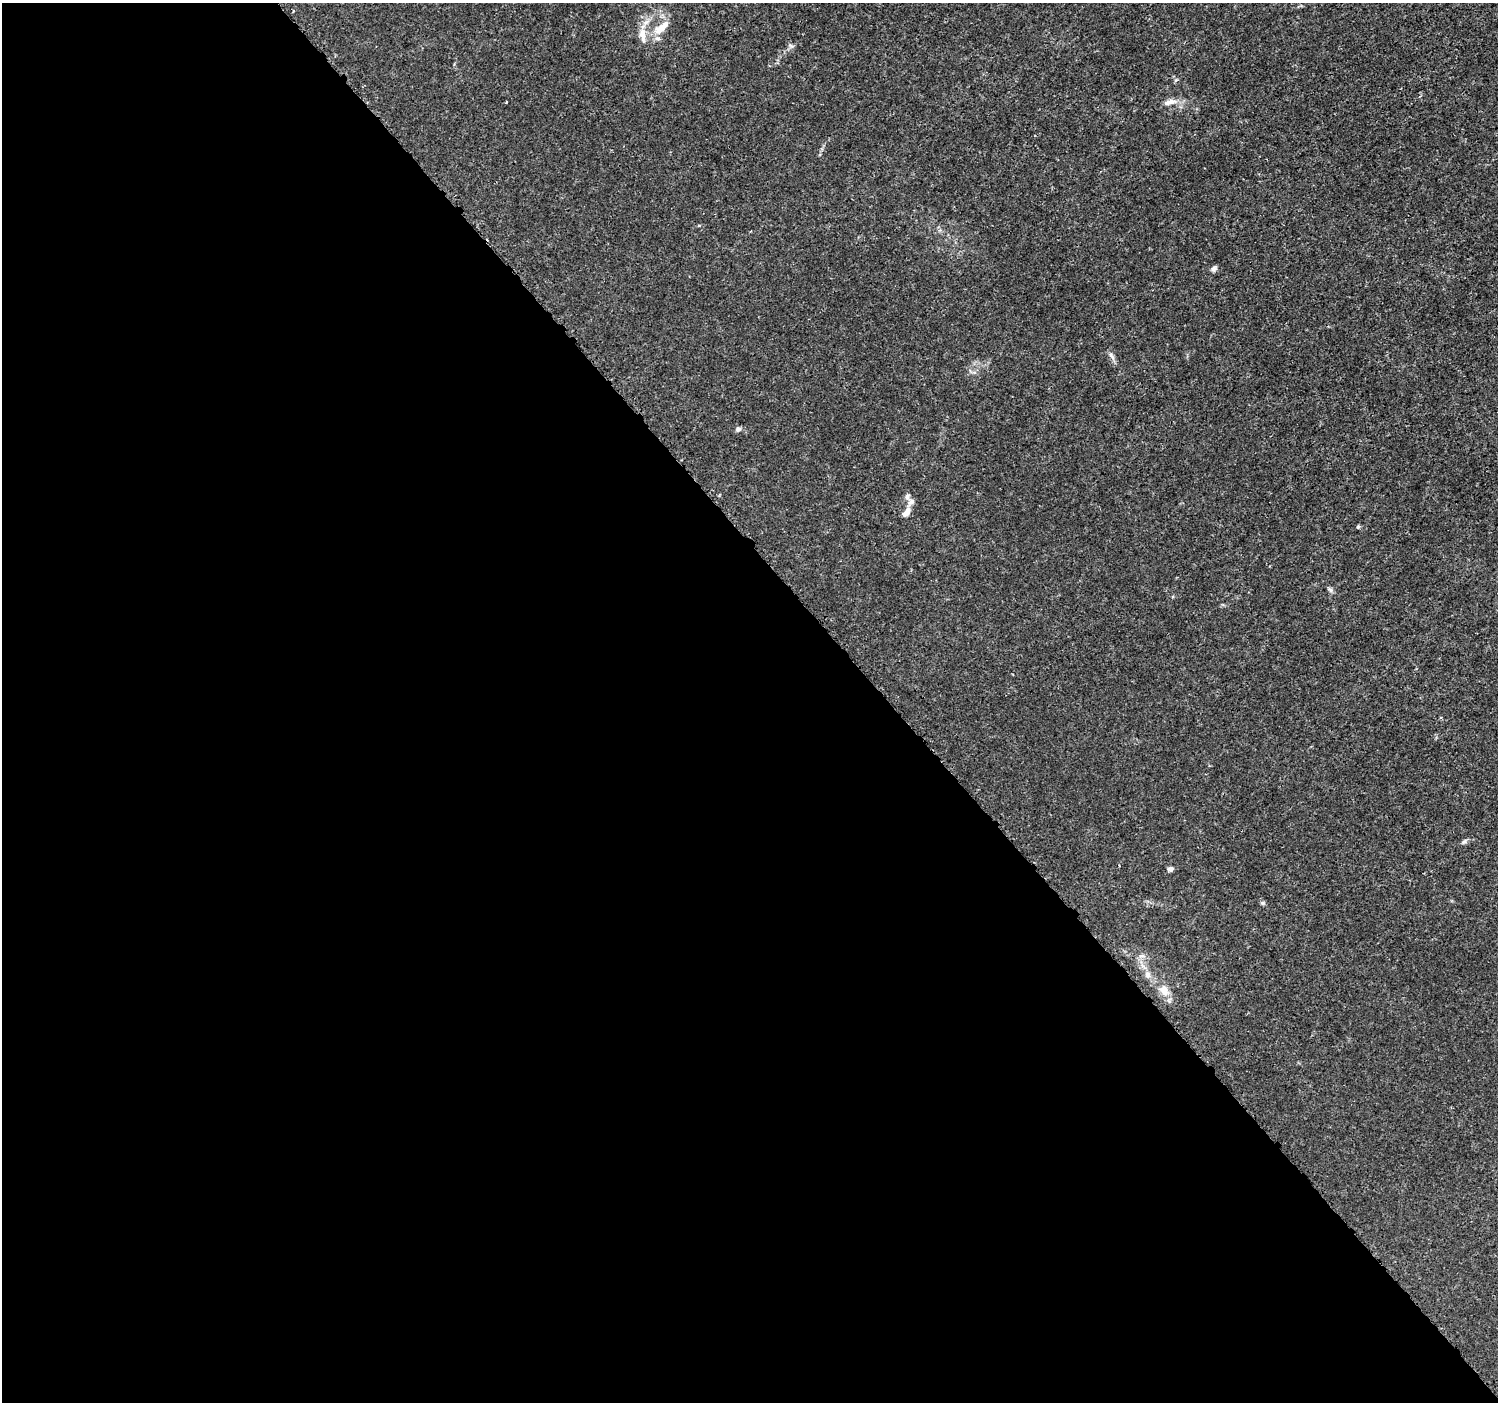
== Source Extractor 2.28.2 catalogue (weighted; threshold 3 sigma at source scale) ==
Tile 9 of 4 x 4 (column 1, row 3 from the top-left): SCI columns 24-1519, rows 1565-2964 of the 6039 x 5993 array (HDU 1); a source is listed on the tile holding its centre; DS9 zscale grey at full resolution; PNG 1500 x 1404 px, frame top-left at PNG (2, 3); no overlay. Shown black and unused: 59% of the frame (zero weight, under 3 of 5 exposures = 2% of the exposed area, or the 3 px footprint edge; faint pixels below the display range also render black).
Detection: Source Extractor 2.28.2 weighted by HDU 2 'WHT'; one run over the whole footprint, this tile lists its part. Background 0.0015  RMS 6.9e-04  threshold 0.0031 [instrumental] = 3 sigma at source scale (4.5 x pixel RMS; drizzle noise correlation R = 1.50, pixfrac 1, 0.0396/0.0396 arcsec/px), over >= 5 px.
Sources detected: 19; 2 inside a brighter listed object's ellipse — not listed separately; the other 17 listed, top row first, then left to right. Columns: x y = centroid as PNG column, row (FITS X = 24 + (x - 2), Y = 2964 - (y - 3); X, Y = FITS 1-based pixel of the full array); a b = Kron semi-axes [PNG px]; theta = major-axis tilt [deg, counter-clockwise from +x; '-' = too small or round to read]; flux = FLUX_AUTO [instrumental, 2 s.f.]
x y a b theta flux
662 27 24 10 38 1.1
642 35 21 8 -82 0.75
791 46 9 3 -14 0.11
1171 102 11 8 1 0.41
1214 269 7 6 - 0.21
1112 356 12 5 -56 0.24
738 429 7 6 - 0.17
907 497 8 6 82 0.22
911 502 11 6 41 0.26
906 513 12 6 48 0.49
1358 527 5 4 - 0.089
1330 590 9 4 -56 0.15
1464 841 8 5 45 0.16
1170 869 6 5 - 0.24
1263 903 6 4 -42 0.12
1148 975 9 7 -90 0.34
1164 990 16 11 -58 0.81